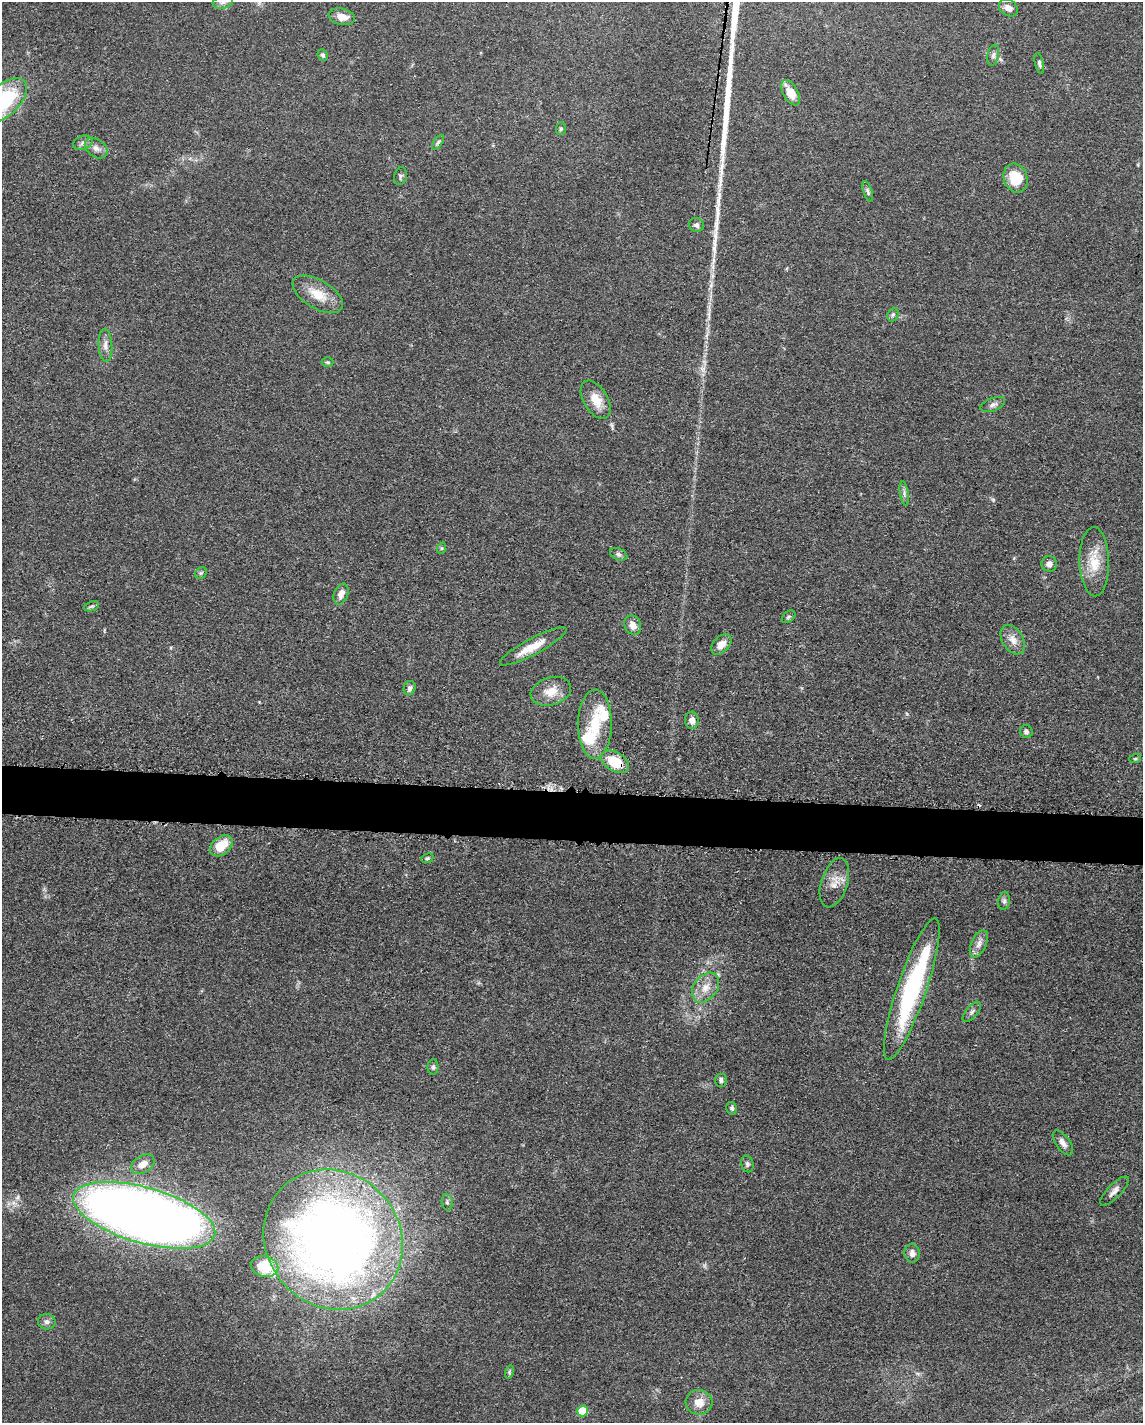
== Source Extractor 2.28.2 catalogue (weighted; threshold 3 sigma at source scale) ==
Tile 7 of 4 x 3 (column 3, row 2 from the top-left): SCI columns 2296-3436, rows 1650-3070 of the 4591 x 4659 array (HDU 1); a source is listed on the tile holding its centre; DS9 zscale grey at full resolution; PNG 1145 x 1425 px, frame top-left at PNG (2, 2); each listed source drawn as its Kron ellipse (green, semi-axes under 4 px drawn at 4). Shown black and unused: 3% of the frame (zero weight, under 3 of 5 exposures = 4% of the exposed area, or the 3 px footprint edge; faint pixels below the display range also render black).
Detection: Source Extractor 2.28.2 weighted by HDU 2 'WHT'; one run over the whole footprint, this tile lists its part. Background 0.0483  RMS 0.0056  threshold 0.0254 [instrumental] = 3 sigma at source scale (4.5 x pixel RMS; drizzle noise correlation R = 1.50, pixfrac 1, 0.05/0.05 arcsec/px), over >= 5 px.
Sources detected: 71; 1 inside a brighter object's white glare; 1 cosmic-ray / hot-pixel residue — neither listed nor drawn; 3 inside a brighter listed object's ellipse — not listed separately; the other 66 listed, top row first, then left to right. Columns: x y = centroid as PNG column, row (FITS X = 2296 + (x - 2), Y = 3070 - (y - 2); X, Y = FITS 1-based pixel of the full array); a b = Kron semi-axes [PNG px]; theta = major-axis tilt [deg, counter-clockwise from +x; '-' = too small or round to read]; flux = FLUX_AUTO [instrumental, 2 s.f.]
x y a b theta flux
223 2 10 6 10 2.3
1008 8 10 7 -36 3.7
342 17 13 8 -12 5.6
323 55 6 5 - 1.1
993 55 11 5 79 1.8
1039 63 10 4 -78 1.5
791 93 14 7 -60 9.5
3 101 29 15 42 49
561 129 6 5 - 0.98
438 142 8 4 55 1.2
83 143 10 7 19 2.1
96 148 13 8 -38 3.3
401 176 9 6 75 1.3
1016 178 15 11 -69 16
868 192 11 4 -72 1.4
696 225 8 7 - 1.7
318 294 28 14 -31 12
893 315 7 5 69 1.2
105 345 16 7 -87 3.4
328 362 6 5 - 0.83
596 400 21 12 -59 9.2
993 405 13 6 21 2.3
904 493 12 3 -81 1.6
442 548 6 3 72 0.62
619 554 9 5 -24 1.6
1094 562 34 15 -89 14
1049 564 8 7 - 2.8
201 573 6 5 - 0.98
341 594 11 7 69 4.1
91 606 8 4 19 1
789 617 8 5 40 1.2
633 625 10 8 -62 4.6
1013 640 16 10 -59 5.3
721 644 12 7 46 5.2
533 646 37 8 28 11
410 688 7 6 - 2.1
551 691 21 14 17 9.1
692 720 8 7 - 3.6
595 724 34 17 89 17
1026 732 6 6 - 1.5
1135 759 6 4 19 0.69
615 762 15 9 -31 19
221 846 13 8 41 12
427 858 6 4 21 0.92
834 883 25 13 72 7.8
1004 901 9 6 82 1.6
979 944 15 7 66 3.7
705 988 16 11 52 7.5
912 989 75 14 71 77
972 1012 12 5 50 1.9
433 1067 7 5 -90 1.2
721 1080 6 6 - 1.5
732 1108 6 5 - 1.3
1063 1143 14 7 -54 3.2
143 1164 13 8 31 5.1
747 1164 8 6 -73 1.5
1114 1191 19 7 46 3.3
447 1202 8 5 -81 1.3
144 1215 73 28 -16 860
333 1240 73 66 -47 610
912 1253 9 7 -87 3.2
264 1266 14 10 -13 20
47 1322 9 8 - 2.1
509 1372 6 4 73 0.93
699 1402 13 12 - 7.1
582 1411 5 5 - 21
Overlapping masked pixels (flux is a lower limit): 1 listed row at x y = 615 762
Isophote crosses this tile's border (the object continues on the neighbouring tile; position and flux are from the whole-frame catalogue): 2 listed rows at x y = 223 2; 3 101